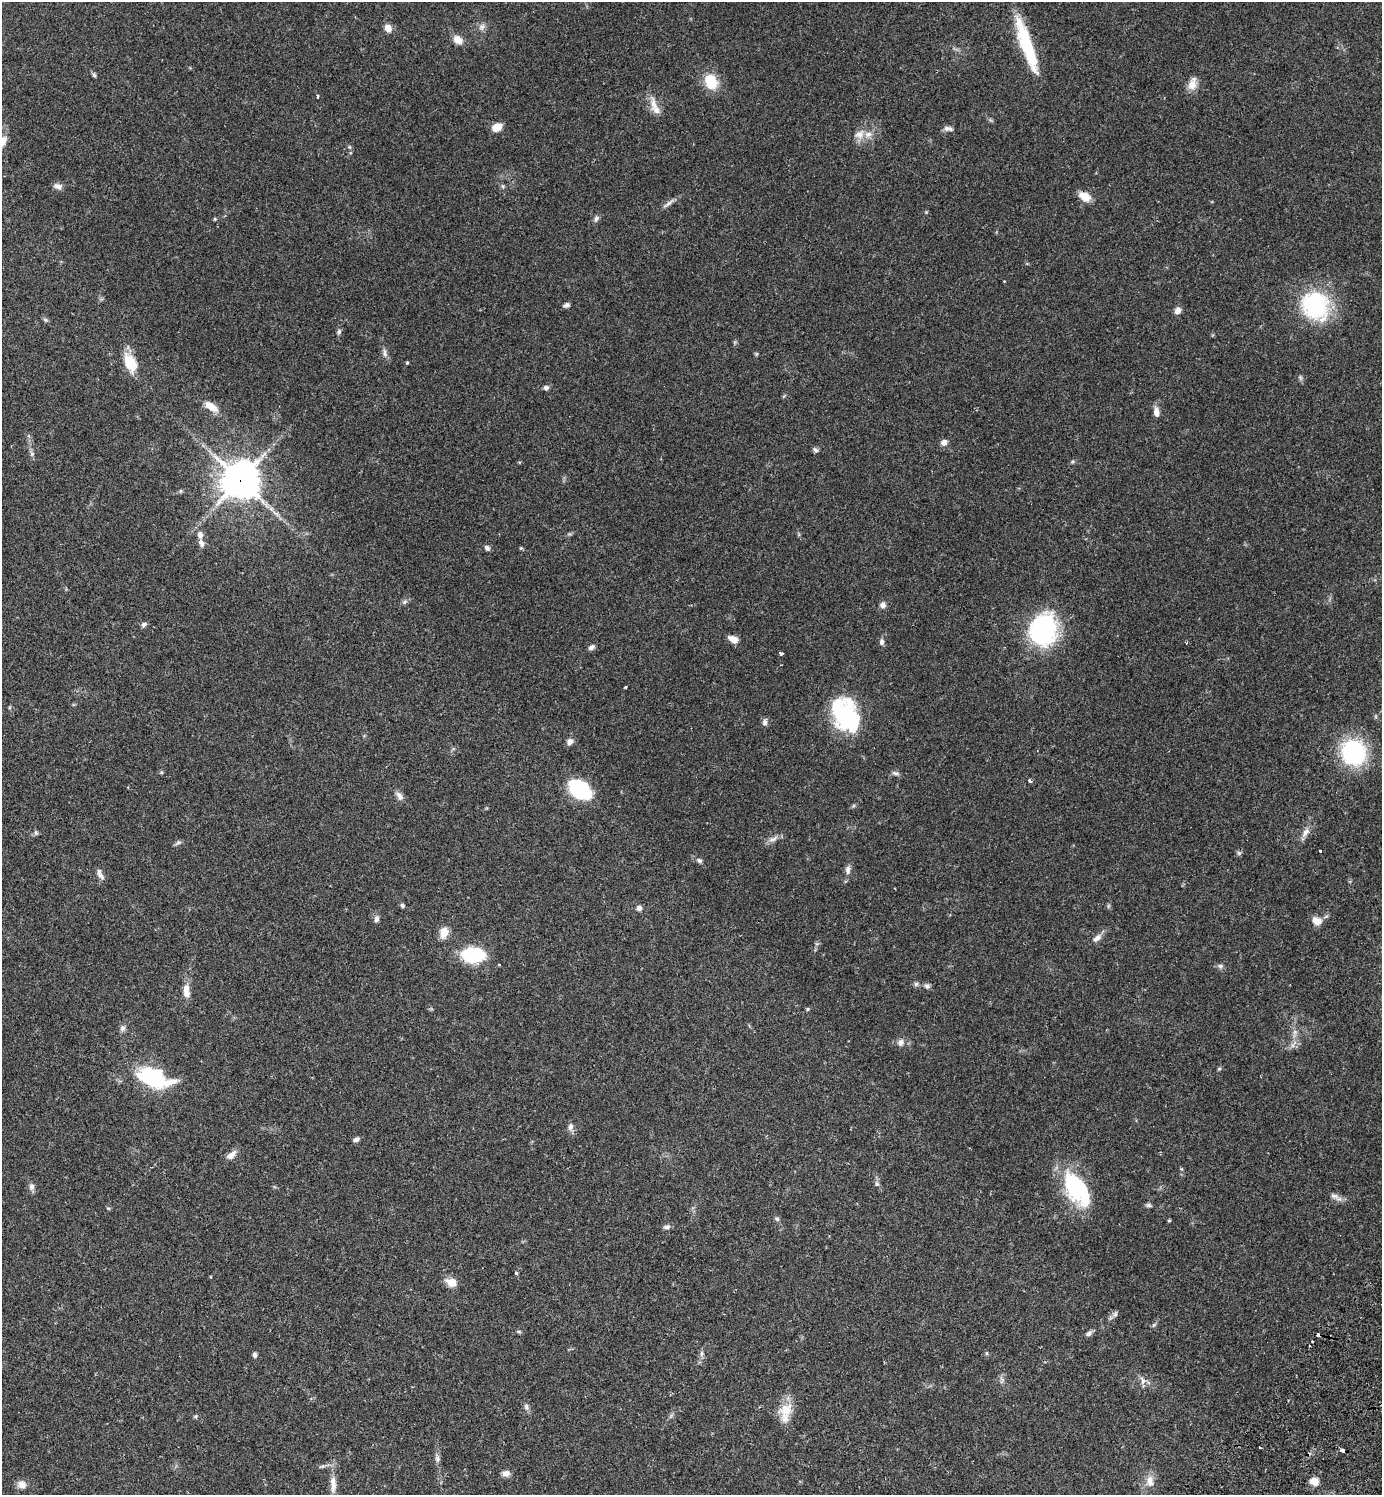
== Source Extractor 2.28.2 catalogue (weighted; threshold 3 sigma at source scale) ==
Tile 6 of 4 x 4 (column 2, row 2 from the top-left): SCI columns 1725-3104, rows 3031-4523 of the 6070 x 6063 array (HDU 1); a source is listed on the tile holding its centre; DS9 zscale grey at full resolution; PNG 1384 x 1497 px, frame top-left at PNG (2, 2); no overlay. Shown black and unused: <1% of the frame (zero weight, under 2 of 3 exposures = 3% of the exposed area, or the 3 px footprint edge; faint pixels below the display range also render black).
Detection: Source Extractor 2.28.2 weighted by HDU 2 'WHT'; one run over the whole footprint, this tile lists its part. Background 0.074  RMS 0.0053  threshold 0.0237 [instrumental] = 3 sigma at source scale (4.5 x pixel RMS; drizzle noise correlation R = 1.50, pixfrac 1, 0.05/0.05 arcsec/px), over >= 5 px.
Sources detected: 135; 3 inside a brighter object's white glare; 2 cosmic-ray / hot-pixel residue — not listed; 5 inside a brighter listed object's ellipse — not listed separately; the other 125 listed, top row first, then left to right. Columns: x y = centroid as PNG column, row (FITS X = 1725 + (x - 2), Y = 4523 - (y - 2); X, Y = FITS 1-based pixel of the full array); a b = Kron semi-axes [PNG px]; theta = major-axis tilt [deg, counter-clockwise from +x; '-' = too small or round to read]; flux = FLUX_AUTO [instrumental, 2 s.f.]
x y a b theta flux
482 27 10 8 58 2.3
388 28 8 7 - 4.3
458 40 11 8 -38 5.3
1027 46 62 12 -71 32
94 75 8 5 -68 0.95
711 82 12 10 -63 18
1192 84 18 10 73 4.9
317 96 3 3 - 0.81
654 104 26 9 -72 5.6
497 127 10 7 29 6.1
946 128 10 7 -5 2.2
859 134 16 12 27 5.2
2 141 16 11 65 4.9
349 147 6 5 - 0.76
58 186 11 7 -18 2.4
503 186 6 4 -89 0.78
1084 196 14 10 -30 5.9
668 203 20 5 37 2.4
926 212 4 4 - 0.5
596 218 9 6 65 1.6
215 219 4 4 - 0.58
567 305 7 5 17 1.7
1315 306 35 31 -59 47
1178 310 8 7 - 2.6
45 320 7 5 -21 0.9
339 332 7 6 - 1.1
385 353 13 5 -82 1.9
756 354 6 4 71 0.59
130 363 19 11 -65 14
407 363 4 3 - 0.59
546 388 6 6 - 1.7
211 407 19 9 -33 6.4
1156 412 12 7 -79 3.3
944 442 8 7 - 2.3
815 450 9 5 -44 1.2
32 454 8 6 -90 1.3
1072 462 6 4 58 0.69
240 480 13 13 - 1100
181 491 5 5 - 0.7
200 535 9 6 -78 2.5
487 548 7 6 - 1.4
521 548 5 4 - 0.57
405 602 8 6 22 1.2
883 605 7 7 - 2.2
144 624 7 5 28 1.4
1043 629 30 25 76 73
733 639 11 6 -29 4.6
882 642 8 6 88 1.8
591 647 9 6 30 1.5
781 654 3 3 - 2.3
625 687 3 2 - 0.6
851 717 43 22 -72 36
765 722 9 7 90 1.7
570 742 9 7 47 2.4
1353 752 19 17 -54 71
161 772 5 4 - 0.63
895 773 12 4 -16 1.3
1030 781 3 3 - 1.9
580 789 19 13 -35 54
399 796 15 7 -53 2.6
36 833 7 5 -89 0.98
1305 833 16 7 56 3.5
773 839 16 7 20 2.7
178 842 10 5 38 1.1
1320 851 3 3 - 0.94
1239 853 6 6 - 1
699 861 8 6 -27 1.3
848 870 12 7 89 2.4
100 874 15 6 -64 2.3
402 906 6 5 - 1.1
1108 906 6 4 71 0.74
639 908 6 6 - 2
376 919 9 6 83 1.9
1317 921 14 10 -17 4.2
444 933 13 9 73 5.4
1097 938 13 7 37 3
473 955 20 13 -3 37
1220 966 7 7 - 1.4
916 984 6 6 - 1.1
927 986 7 7 - 1.5
186 990 14 9 87 4.6
807 1009 5 4 - 0.65
122 1028 9 7 73 1.7
1295 1032 7 6 - 1.6
900 1043 10 8 48 2.7
1292 1045 7 4 -71 1.1
1219 1069 6 4 19 0.64
154 1078 35 17 -17 47
570 1127 10 7 80 2.2
356 1139 9 5 27 1.5
231 1155 13 7 42 3.7
1181 1169 5 5 - 0.58
877 1184 7 6 - 1.3
1079 1185 46 22 -58 41
31 1187 10 7 -85 2
1334 1196 13 7 -19 2.5
1149 1205 7 5 0 1.1
108 1208 6 3 -18 0.56
777 1219 7 6 - 1.1
1169 1220 4 3 - 0.59
667 1227 10 6 15 1.6
516 1273 4 3 - 1.5
452 1282 11 8 -19 6.8
1115 1314 9 7 64 1.6
1154 1325 7 5 45 0.91
519 1332 6 4 -19 0.67
1089 1333 8 6 24 1.8
1318 1335 4 3 - 4.1
1312 1341 3 3 - 1.6
702 1353 8 6 90 1.5
987 1353 6 4 -90 0.66
255 1355 5 5 - 1.6
1002 1380 10 6 90 1.7
1143 1380 11 6 -80 2.3
526 1407 10 6 -74 1.7
785 1412 27 15 77 10
196 1416 6 5 - 0.75
1342 1450 4 3 - 2.4
437 1459 9 6 -77 1.7
322 1466 10 4 18 1.3
506 1473 11 8 3 2.4
1150 1481 16 11 87 5.1
1314 1481 9 8 - 4.7
22 1484 12 10 2 3.4
333 1484 28 8 -89 6.4
Overlapping masked pixels (flux is a lower limit): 3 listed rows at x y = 240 480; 1318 1335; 1342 1450
Isophote crosses this tile's border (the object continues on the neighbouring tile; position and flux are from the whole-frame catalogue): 1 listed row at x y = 2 141